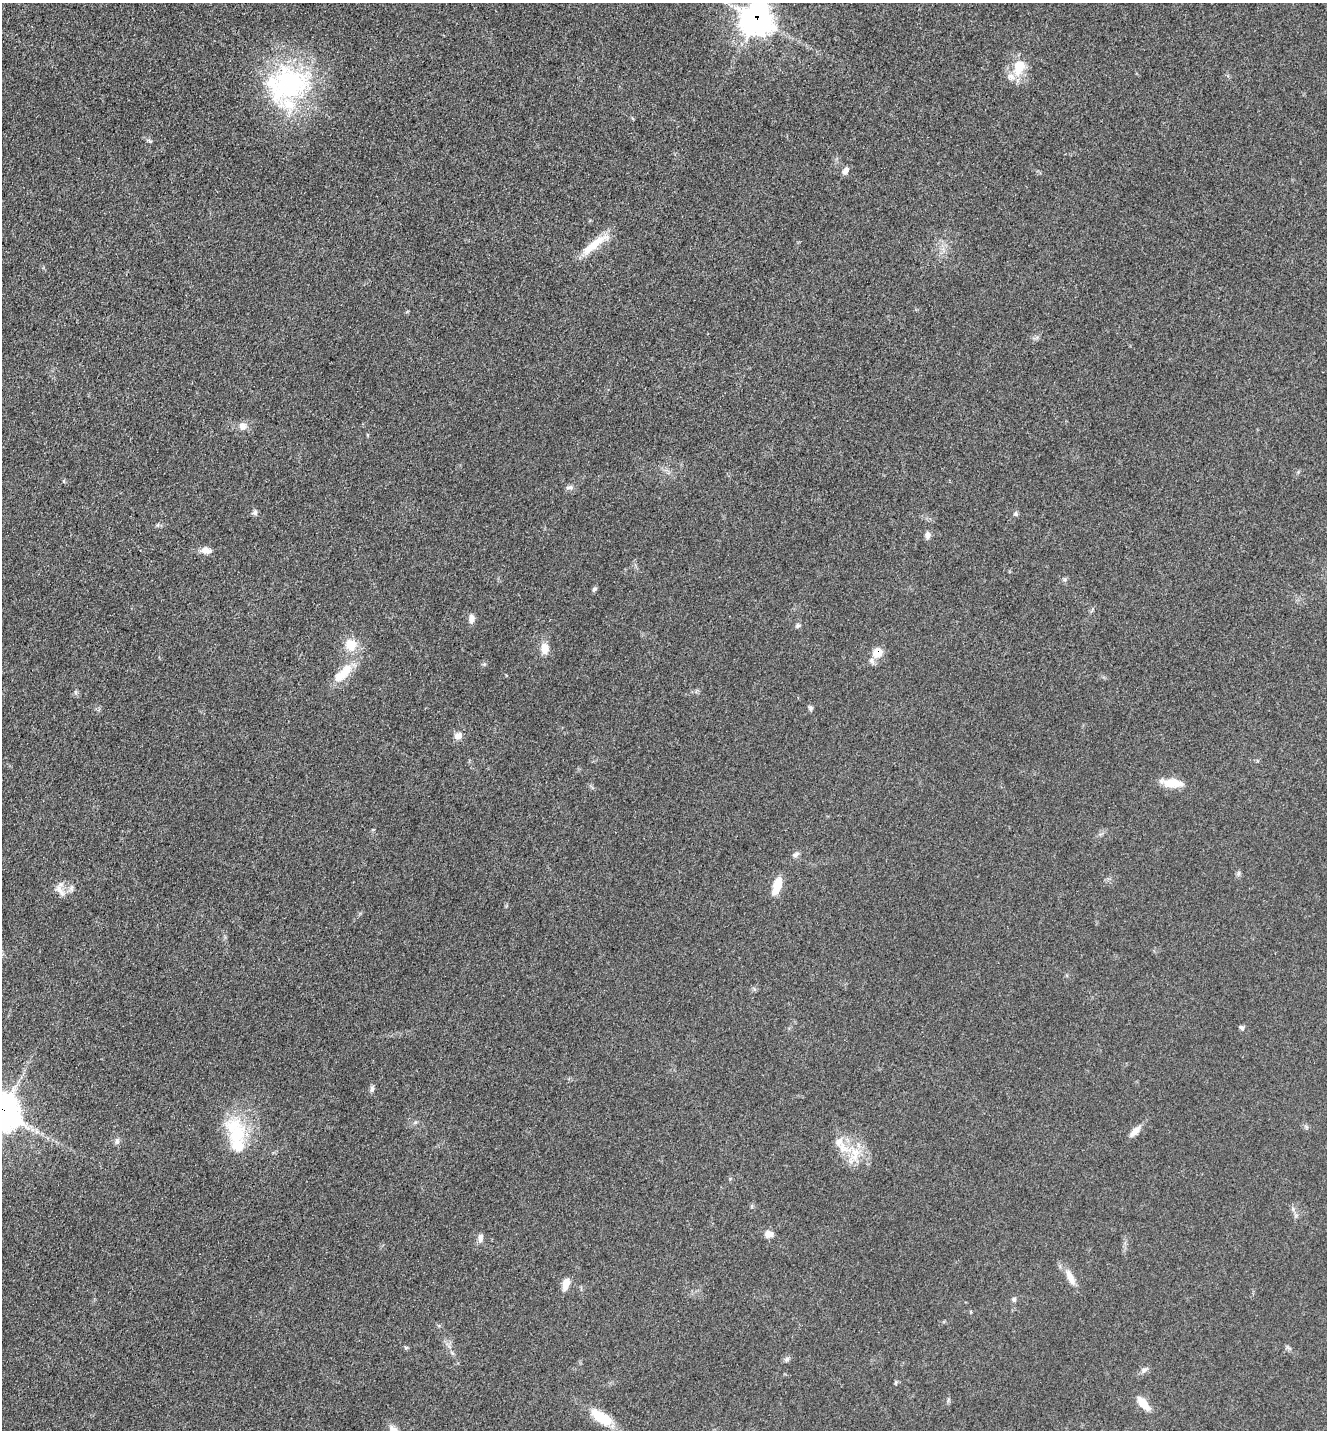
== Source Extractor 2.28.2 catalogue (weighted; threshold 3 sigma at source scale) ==
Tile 11 of 4 x 4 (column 3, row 3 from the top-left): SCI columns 2950-4274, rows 1474-2901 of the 5808 x 5777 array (HDU 1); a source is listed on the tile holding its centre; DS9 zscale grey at full resolution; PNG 1329 x 1432 px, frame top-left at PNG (2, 3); no overlay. Shown black and unused: <1% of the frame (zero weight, under 3 of 5 exposures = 4% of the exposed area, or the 3 px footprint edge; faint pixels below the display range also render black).
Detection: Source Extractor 2.28.2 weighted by HDU 2 'WHT'; one run over the whole footprint, this tile lists its part. Background 0.0634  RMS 0.006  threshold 0.0271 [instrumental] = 3 sigma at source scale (4.5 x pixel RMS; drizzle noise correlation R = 1.50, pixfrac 1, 0.05/0.05 arcsec/px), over >= 5 px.
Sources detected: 46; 3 inside a brighter listed object's ellipse — not listed separately; the other 43 listed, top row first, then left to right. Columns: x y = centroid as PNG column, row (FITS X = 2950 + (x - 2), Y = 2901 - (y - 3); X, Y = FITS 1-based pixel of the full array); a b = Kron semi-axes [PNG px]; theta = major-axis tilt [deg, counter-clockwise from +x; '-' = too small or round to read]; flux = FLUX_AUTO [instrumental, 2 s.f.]
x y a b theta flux
757 19 12 12 - 520
1019 67 21 14 73 15
287 84 59 45 20 95
150 141 8 4 -31 1
845 171 9 7 56 2.8
594 245 42 9 38 13
242 426 10 10 - 4.1
64 481 6 4 -72 0.68
570 487 11 6 4 1.9
255 513 7 7 - 1.6
1016 514 8 5 -73 1.1
928 535 9 7 84 2.5
206 550 13 8 -11 4.5
594 589 7 5 18 1.1
471 619 10 7 84 3.6
797 626 7 4 71 1
351 645 14 14 - 10
545 648 12 9 -88 6.4
877 653 12 10 28 9
343 673 35 13 43 14
811 708 6 5 - 1.1
458 736 7 6 - 5.3
1173 783 26 9 -5 10
796 855 9 6 39 1.7
777 886 22 9 72 10
71 888 11 5 90 1.8
60 890 18 8 -54 4.5
1242 1028 8 5 -34 1.3
372 1089 9 5 83 1.5
1135 1131 18 7 45 4.4
238 1134 50 26 -61 35
117 1141 10 6 -83 1.8
839 1142 14 10 71 5
855 1154 27 16 -89 15
769 1234 12 8 -4 3.5
480 1238 12 7 -90 2.5
1070 1277 24 8 -63 6.5
566 1284 15 8 73 5.3
1014 1299 7 5 -76 1.2
787 1359 7 5 45 1.4
1144 1370 8 6 23 1.8
1143 1403 21 9 -51 7.4
600 1417 31 12 -32 17
Overlapping masked pixels (flux is a lower limit): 2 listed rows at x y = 757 19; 877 653
Isophote crosses this tile's border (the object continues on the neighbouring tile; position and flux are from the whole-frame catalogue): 1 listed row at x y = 757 19